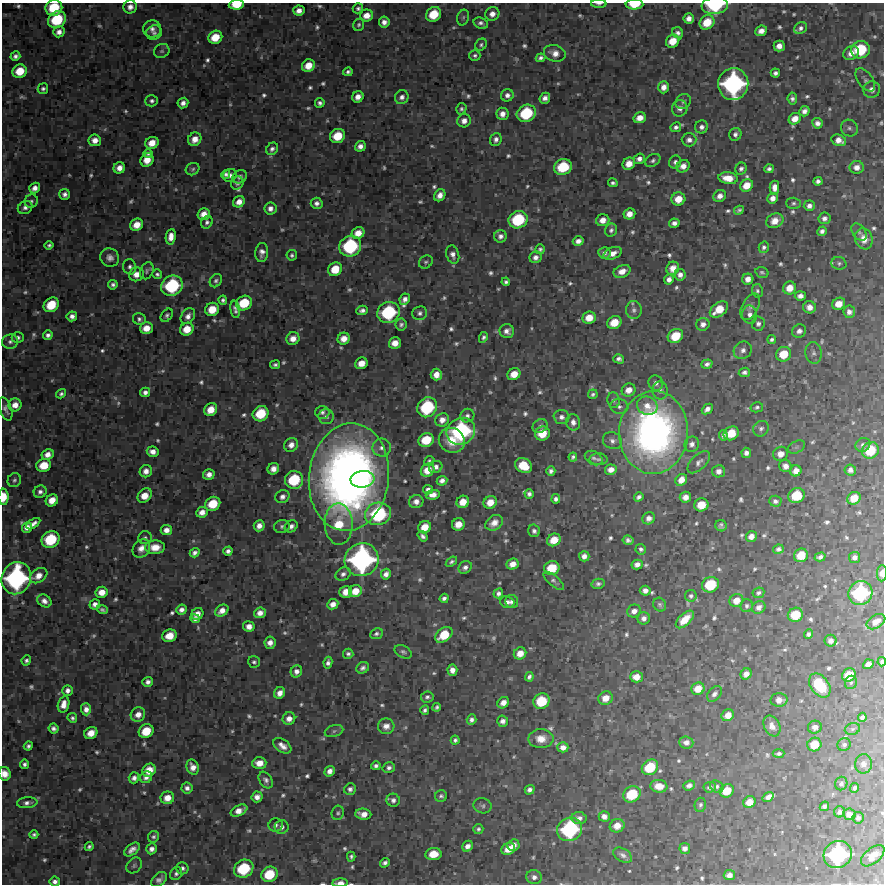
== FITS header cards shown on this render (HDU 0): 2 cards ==
NAXIS1  =                  882 /Length X axis
NAXIS2  =                  882 /Length Y axis

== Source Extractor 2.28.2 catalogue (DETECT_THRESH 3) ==
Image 882 x 882 px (HDU 0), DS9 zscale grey, 1 PNG px = 1 image px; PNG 886 x 886 px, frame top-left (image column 1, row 882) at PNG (2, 3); each listed source drawn as its Kron ellipse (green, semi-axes under 4 px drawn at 4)
Background 13100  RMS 140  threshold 425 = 3 sigma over >= 5 px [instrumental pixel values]
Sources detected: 793; of the 793, the 500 brightest by FLUX_AUTO listed and drawn (293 fainter detections omitted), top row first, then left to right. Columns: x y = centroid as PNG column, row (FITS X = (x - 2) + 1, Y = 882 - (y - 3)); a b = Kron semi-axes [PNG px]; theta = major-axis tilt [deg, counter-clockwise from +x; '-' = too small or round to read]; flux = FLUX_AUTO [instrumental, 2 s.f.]
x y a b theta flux
599 4 8 3 0 2.6e+04
634 4 9 5 2 2.2e+05
236 5 8 5 4 2.2e+05
715 6 13 8 6 7.0e+05
130 7 7 6 - 5.9e+04
54 8 8 8 - 4.1e+05
358 8 5 5 - 2.6e+04
299 11 5 5 - 6.6e+04
434 14 8 7 - 2.8e+05
492 14 7 6 - 7.4e+04
366 15 6 6 - 1.1e+05
463 18 8 5 73 2.4e+04
689 18 5 5 - 6.8e+04
57 20 9 8 - 4.9e+05
384 22 5 5 - 6.3e+04
707 22 8 6 41 2.3e+05
481 23 7 5 -24 4.1e+04
359 25 6 5 - 2.4e+04
801 28 7 5 32 3.6e+04
152 29 9 8 - 5.7e+04
761 31 6 5 - 7.9e+04
59 32 6 5 - 6.5e+04
154 33 8 7 - 3.6e+04
678 33 6 5 - 3.9e+04
215 37 7 6 - 2.1e+05
673 41 7 6 - 1.8e+05
481 45 6 5 - 2.5e+04
779 46 5 5 - 8.1e+04
860 50 9 8 - 5.1e+05
162 51 8 7 - 2.6e+04
555 53 11 8 -17 8.2e+04
851 53 8 6 34 9.3e+04
15 56 5 4 - 3.8e+04
475 56 5 5 - 2.6e+04
541 58 5 4 - 3.4e+04
308 66 7 6 - 1.5e+05
20 71 7 6 - 2.3e+05
348 72 4 4 - 2.7e+04
775 73 5 4 - 3.7e+04
865 80 13 7 -53 4.5e+04
733 84 16 15 - 1.7e+06
664 87 6 5 - 7.6e+04
43 89 5 5 - 2.7e+04
872 89 8 8 - 7.5e+04
507 95 6 6 - 5.0e+04
358 97 6 5 - 8.0e+04
402 97 7 6 - 5.4e+04
545 98 6 5 - 5.6e+04
792 99 6 4 -83 3.1e+04
152 101 6 5 - 3.2e+04
683 102 8 7 - 3.1e+04
183 103 5 5 - 5.7e+04
320 103 5 4 - 3.2e+04
680 108 8 7 - 6.5e+04
461 109 6 5 - 2.6e+04
804 111 5 5 - 5.4e+04
526 113 10 8 27 5.7e+05
502 114 6 6 - 7.7e+04
640 118 6 5 - 1.1e+05
795 119 6 5 - 1.0e+05
464 121 7 6 - 7.0e+04
817 123 5 5 - 4.9e+04
676 127 5 5 - 3.7e+04
702 127 7 6 - 4.9e+04
849 128 9 8 - 3.4e+04
735 134 6 6 - 4.0e+04
338 136 8 7 - 2.6e+05
195 139 7 6 - 1.1e+05
496 139 7 5 69 4.9e+04
95 140 6 6 - 9.0e+04
689 140 7 6 - 5.6e+04
839 140 8 5 -22 8.9e+04
152 143 7 6 - 1.3e+05
360 146 5 5 - 6.2e+04
272 149 7 5 47 3.6e+04
148 153 4 4 - 2.8e+04
639 159 6 5 - 5.5e+04
147 160 7 6 - 1.5e+05
653 160 8 5 34 3.0e+04
675 162 7 6 - 3.6e+04
629 164 6 5 - 1.2e+05
683 166 7 6 - 8.4e+04
563 167 9 8 - 4.4e+05
857 167 7 6 - 7.8e+04
119 168 6 5 - 8.4e+04
193 169 7 6 - 2.4e+04
741 169 6 5 - 3.4e+04
769 169 5 4 - 3.1e+04
226 174 5 4 - 3.2e+04
230 175 7 6 - 4.2e+04
240 177 7 6 - 4.0e+04
728 178 9 6 -8 1.5e+05
818 181 4 4 - 3.7e+04
237 183 7 6 - 3.2e+04
613 183 5 4 - 2.7e+04
747 185 7 5 40 1.4e+05
35 188 6 5 - 6.7e+04
774 188 7 4 -89 7.7e+04
65 194 5 5 - 4.4e+04
440 195 6 5 - 7.5e+04
720 196 6 5 - 6.5e+04
773 198 5 5 - 6.6e+04
678 199 7 6 - 1.5e+05
31 201 7 6 - 2.7e+04
239 202 6 5 - 8.7e+04
317 203 6 5 - 4.5e+04
793 203 7 6 - 2.5e+04
809 206 5 5 - 5.5e+04
25 208 7 6 - 4.4e+04
270 208 6 6 - 6.0e+04
739 210 5 4 - 2.4e+04
204 214 6 6 - 1.0e+05
629 214 6 5 - 9.5e+04
824 218 6 6 - 4.7e+04
518 220 10 8 27 6.1e+05
603 220 6 6 - 8.9e+04
775 221 9 7 25 1.1e+05
207 222 6 5 - 3.1e+04
674 223 5 4 - 5.1e+04
137 225 7 6 - 1.3e+05
611 230 7 6 - 3.0e+04
822 231 5 4 - 4.0e+04
859 232 9 6 -55 3.0e+04
358 233 6 5 - 1.3e+05
500 236 6 6 - 4.9e+04
171 237 8 5 83 9.3e+04
864 239 11 8 -71 1.1e+05
578 241 5 5 - 6.1e+04
49 245 4 4 - 2.3e+04
350 246 11 10 - 8.6e+05
764 247 6 5 - 3.3e+04
540 249 5 5 - 2.4e+04
262 252 9 6 84 6.1e+04
604 253 6 5 - 4.8e+04
613 253 9 6 21 9.0e+04
292 255 5 5 - 2.6e+04
453 255 9 6 -74 5.8e+04
110 257 9 9 - 6.6e+04
536 257 6 6 - 5.5e+04
426 262 7 6 - 2.3e+04
839 263 7 6 - 2.6e+04
130 267 8 6 -78 3.5e+04
673 268 7 6 - 8.8e+04
335 269 7 6 - 2.2e+05
147 271 9 6 66 2.7e+04
622 271 9 6 23 9.6e+04
762 272 6 5 - 2.4e+04
137 274 7 6 - 9.9e+04
157 274 5 4 - 2.5e+04
680 275 6 5 - 5.8e+04
669 279 5 5 - 5.2e+04
748 279 5 5 - 7.8e+04
216 281 7 5 55 2.9e+04
506 282 4 4 - 2.6e+04
113 285 5 4 - 3.3e+04
172 286 11 10 - 7.8e+05
790 288 6 6 - 1.4e+05
757 291 7 5 -77 2.5e+04
800 296 5 4 - 5.3e+04
405 299 6 5 - 5.4e+04
223 300 4 4 - 2.6e+04
244 303 8 7 - 3.3e+05
839 304 7 6 - 1.4e+05
51 305 8 6 40 3.1e+05
750 307 14 8 63 5.7e+04
810 307 6 6 - 8.3e+04
212 309 7 6 - 2.0e+05
235 309 9 4 -82 4.3e+04
719 309 10 6 37 2.2e+05
362 310 6 4 18 4.0e+04
634 310 9 7 -86 3.9e+04
388 312 11 10 - 8.1e+05
849 312 6 6 - 5.6e+04
420 313 7 7 - 3.7e+04
167 315 7 5 52 2.7e+04
750 315 9 7 -81 5.9e+04
72 316 5 5 - 5.3e+04
188 316 9 6 55 6.5e+04
589 318 7 6 - 1.5e+05
139 319 6 5 - 3.1e+04
614 322 7 6 - 2.0e+05
703 324 7 6 - 5.8e+04
758 324 7 6 - 3.9e+04
401 325 6 5 - 3.1e+04
146 328 6 6 - 1.3e+05
187 329 7 6 - 1.8e+05
507 331 7 7 - 5.7e+04
799 331 7 6 - 5.3e+04
48 335 5 4 - 3.8e+04
675 336 8 7 - 2.9e+05
18 337 6 5 - 3.1e+04
483 337 5 4 - 2.7e+04
293 339 7 6 - 9.7e+04
344 339 6 5 - 1.1e+05
772 340 4 4 - 2.5e+04
10 342 8 7 - 4.0e+04
395 343 6 5 - 1.1e+05
743 350 9 8 - 5.5e+04
814 353 11 8 -79 4.9e+04
783 354 8 7 - 2.4e+05
619 359 5 4 - 3.5e+04
361 363 6 5 - 1.2e+05
707 364 6 4 19 3.6e+04
275 365 5 3 - 2.6e+04
744 372 5 4 - 3.5e+04
514 374 7 5 34 1.4e+05
436 375 6 5 - 1.0e+05
656 383 8 7 - 4.7e+04
629 390 7 6 - 9.9e+04
660 391 9 8 - 4.2e+04
145 392 5 4 - 4.5e+04
61 394 5 4 - 2.5e+04
593 394 5 4 - 2.4e+04
613 400 8 6 -82 2.8e+04
15 405 6 6 - 9.2e+04
647 406 10 9 - 1.1e+05
427 407 10 9 - 7.1e+05
619 407 9 7 -6 4.0e+04
757 407 6 5 - 2.5e+04
6 409 12 6 -70 4.5e+04
707 409 6 4 42 5.3e+04
211 410 7 6 - 1.6e+05
322 412 7 6 - 3.4e+04
261 414 8 7 - 3.5e+05
467 416 7 6 - 3.3e+04
326 417 8 7 - 4.1e+04
561 417 8 7 - 5.1e+04
442 420 7 6 - 8.1e+04
573 422 8 7 - 5.8e+04
540 426 8 6 36 3.2e+04
761 429 8 7 - 3.6e+04
461 431 14 13 - 1.3e+06
654 432 41 34 86 4.8e+06
542 433 7 7 - 2.3e+05
731 433 8 6 32 2.4e+05
723 435 5 4 - 3.2e+04
426 440 8 6 27 3.0e+05
452 440 13 12 - 2.1e+05
612 441 10 8 -23 5.1e+04
692 444 8 7 - 5.0e+04
291 445 7 6 - 7.8e+04
863 445 8 6 34 3.5e+04
796 447 9 6 27 2.5e+04
382 448 9 9 - 6.2e+04
870 450 9 8 - 3.6e+05
153 452 6 5 - 7.6e+04
746 453 5 5 - 5.0e+04
48 454 6 5 - 7.9e+04
780 454 7 7 - 9.2e+04
573 457 4 4 - 2.5e+04
594 458 9 6 -28 3.2e+04
598 459 9 6 0 2.9e+04
429 461 5 5 - 2.4e+04
699 462 14 7 44 5.0e+04
44 465 7 6 - 2.2e+05
524 466 9 7 -32 3.0e+05
785 466 6 6 - 7.2e+04
436 467 7 6 - 5.5e+04
273 469 6 5 - 8.2e+04
428 470 7 6 - 1.6e+05
611 470 6 5 - 7.8e+04
850 470 6 5 - 5.4e+04
146 471 6 6 - 7.4e+04
551 471 5 4 - 3.8e+04
719 471 6 6 - 6.5e+04
796 471 6 5 - 9.9e+04
209 474 6 5 - 7.0e+04
349 477 54 40 83 8.1e+06
362 479 12 8 8 4.2e+05
14 480 7 6 - 2.9e+04
294 480 9 9 - 5.1e+05
681 480 6 5 - 1.1e+05
442 481 5 4 - 5.4e+04
428 490 5 4 - 4.6e+04
40 492 6 6 - 4.3e+04
529 494 5 4 - 3.4e+04
145 495 8 6 47 1.4e+05
433 495 7 4 8 7.5e+04
797 496 8 7 - 3.5e+05
3 497 8 5 88 1.9e+05
282 497 7 6 - 5.2e+04
639 497 5 4 - 3.4e+04
685 497 6 5 - 8.1e+04
854 498 7 6 - 1.7e+05
556 499 5 4 - 3.9e+04
52 500 6 5 - 1.3e+05
775 501 6 5 - 3.9e+04
416 502 7 6 - 6.8e+04
463 502 6 6 - 1.4e+05
490 502 7 6 - 1.4e+05
213 504 8 7 - 2.8e+05
701 505 7 6 - 2.1e+05
202 512 6 5 - 8.0e+04
378 514 13 11 13 9.3e+05
649 518 6 6 - 6.2e+04
494 523 9 7 35 9.0e+04
33 524 8 4 34 5.5e+04
339 524 20 14 -88 3.5e+05
458 524 6 6 - 1.2e+05
259 526 5 5 - 7.5e+04
282 526 8 6 15 3.0e+04
291 526 7 5 38 5.2e+04
721 526 6 5 - 2.7e+04
27 527 5 5 - 7.2e+04
425 527 7 6 - 1.6e+05
166 530 5 5 - 7.2e+04
534 531 6 5 - 4.1e+04
423 536 6 4 -55 3.3e+04
751 537 5 5 - 7.8e+04
145 538 7 6 - 2.5e+04
50 539 9 8 - 5.1e+05
554 540 7 6 - 1.6e+05
628 540 5 4 - 3.3e+04
155 547 10 7 3 1.4e+05
141 548 10 8 51 9.4e+04
641 549 5 5 - 3.0e+04
778 549 5 4 - 3.6e+04
228 551 5 4 - 4.0e+04
195 553 5 4 - 3.9e+04
801 555 7 6 - 2.1e+05
584 556 5 5 - 6.1e+04
820 557 6 4 17 3.7e+04
854 557 5 5 - 4.8e+04
362 560 17 16 - 2.1e+06
451 562 6 4 37 2.6e+04
513 564 6 5 - 9.9e+04
637 564 5 5 - 5.8e+04
465 567 7 6 - 4.3e+04
552 568 8 7 - 3.0e+05
882 573 8 5 85 8.5e+04
343 574 8 6 30 4.4e+04
386 574 5 4 - 5.2e+04
39 576 9 6 34 1.0e+05
16 578 16 14 68 1.8e+06
554 581 12 5 -40 3.3e+04
598 584 6 5 - 3.2e+04
710 585 9 7 26 4.0e+05
355 591 6 6 - 1.5e+05
645 591 5 5 - 5.8e+04
102 592 6 5 - 1.2e+05
346 592 6 6 - 1.2e+05
498 593 5 4 - 3.9e+04
758 593 6 5 - 3.0e+04
860 593 12 11 - 9.4e+05
691 596 6 6 - 3.0e+04
444 598 5 4 - 3.7e+04
736 600 7 6 - 1.1e+05
44 601 7 6 - 6.4e+04
507 602 7 5 -19 4.8e+04
512 602 6 6 - 3.7e+04
95 604 5 5 - 5.6e+04
333 604 6 5 - 7.3e+04
660 605 7 6 - 2.4e+04
747 606 6 6 - 2.5e+04
759 607 7 6 - 5.0e+04
102 610 5 4 - 2.8e+04
181 610 5 5 - 5.1e+04
222 611 7 5 33 8.5e+04
634 611 7 6 - 6.6e+04
260 613 6 5 - 7.5e+04
197 614 6 5 - 8.0e+04
795 615 8 7 - 2.8e+05
644 618 6 6 - 5.0e+04
195 619 5 4 - 4.2e+04
685 619 11 6 43 1.6e+05
876 622 10 6 32 9.9e+04
249 626 6 5 - 7.9e+04
376 634 6 5 - 2.7e+04
808 634 5 4 - 3.0e+04
444 635 10 6 38 3.0e+05
170 636 7 6 - 1.7e+05
831 641 6 6 - 4.9e+04
270 643 6 5 - 7.3e+04
403 652 9 6 -28 2.9e+04
520 653 6 5 - 1.1e+05
348 654 5 5 - 2.9e+04
26 660 5 4 - 2.8e+04
254 662 6 5 - 2.7e+04
882 662 5 3 - 2.9e+04
328 663 6 4 81 3.9e+04
868 664 5 4 - 6.4e+04
363 668 6 5 - 3.9e+04
452 670 6 5 - 7.0e+04
296 671 6 5 - 5.6e+04
746 674 6 5 - 7.0e+04
849 675 7 6 - 2.1e+05
529 677 5 4 - 3.2e+04
636 677 6 5 - 1.1e+05
148 682 5 5 - 4.3e+04
851 682 7 6 - 2.3e+04
820 685 13 9 -54 4.0e+05
698 689 6 6 - 1.5e+05
67 690 5 5 - 5.0e+04
280 693 6 5 - 7.8e+04
714 694 9 6 50 4.1e+04
427 697 6 5 - 3.0e+04
605 698 7 6 - 1.2e+05
779 700 8 7 - 8.2e+04
541 701 8 7 - 3.8e+05
503 703 6 5 - 8.4e+04
63 704 8 5 75 9.7e+04
437 707 4 4 - 2.5e+04
86 709 6 5 - 6.4e+04
425 710 4 4 - 2.8e+04
138 715 7 7 - 8.7e+04
728 715 6 5 - 1.1e+05
862 717 5 4 - 2.8e+04
72 718 5 4 - 2.6e+04
289 719 6 6 - 8.0e+04
472 720 5 4 - 4.1e+04
503 721 5 5 - 5.2e+04
386 726 8 8 - 7.8e+04
772 726 11 7 -61 8.8e+04
815 727 7 6 - 5.7e+04
53 728 5 5 - 4.0e+04
852 729 8 5 17 2.5e+04
146 731 8 6 35 2.5e+05
334 731 9 5 16 2.6e+04
91 733 7 5 30 1.3e+05
541 739 12 9 0 1.4e+05
455 740 4 4 - 2.6e+04
686 742 7 6 - 5.4e+04
814 745 7 6 - 2.0e+05
844 745 7 6 - 2.9e+04
28 746 4 4 - 2.9e+04
282 746 10 6 -35 8.1e+04
563 747 5 5 - 7.1e+04
779 754 6 4 4 2.9e+04
259 763 7 5 2 1.2e+05
24 764 4 4 - 3.3e+04
863 764 9 8 - 5.6e+04
376 766 5 4 - 3.2e+04
193 767 8 6 -70 8.5e+04
650 767 9 7 41 3.9e+05
389 768 6 5 - 3.8e+04
149 770 7 6 - 1.6e+05
330 771 5 5 - 6.3e+04
5 774 7 6 - 9.1e+04
146 777 6 5 - 4.8e+04
134 778 5 5 - 4.7e+04
266 780 9 6 -57 4.2e+04
841 784 7 6 - 3.0e+04
689 785 6 5 - 4.5e+04
659 786 8 6 -6 1.4e+05
710 787 6 5 - 3.3e+04
717 787 7 5 -33 2.5e+04
187 788 5 5 - 4.7e+04
855 788 5 4 - 2.7e+04
350 789 6 5 - 3.7e+04
530 790 5 4 - 3.7e+04
727 791 7 6 - 1.9e+05
632 794 9 7 30 4.1e+05
441 796 6 5 - 2.9e+04
257 797 5 5 - 6.6e+04
768 797 6 4 37 5.0e+04
167 798 7 6 - 1.2e+05
393 800 6 6 - 4.5e+04
749 802 6 5 - 1.2e+05
27 803 10 5 6 4.4e+04
700 805 7 5 75 2.5e+04
483 806 9 7 -13 3.2e+04
824 806 5 4 - 2.7e+04
239 811 9 5 26 9.7e+04
840 812 6 5 - 3.5e+04
338 813 7 6 - 2.4e+04
363 814 8 5 -6 9.7e+04
849 814 6 6 - 7.1e+04
604 816 5 5 - 6.1e+04
579 818 7 6 - 4.8e+04
858 818 6 5 - 3.4e+04
276 825 7 6 - 3.6e+04
617 826 7 6 - 1.2e+05
282 827 7 7 - 4.4e+04
478 829 5 5 - 2.6e+04
570 829 13 11 29 1.1e+06
34 835 4 4 - 2.6e+04
153 837 6 5 - 3.0e+04
513 845 6 5 - 6.9e+04
467 846 6 5 - 6.1e+04
89 847 4 4 - 2.7e+04
132 849 9 5 38 6.8e+04
151 849 5 5 - 5.2e+04
508 849 7 5 26 1.4e+05
685 849 5 5 - 5.3e+04
433 854 8 6 8 1.9e+05
623 855 10 6 -31 4.7e+04
838 855 14 13 - 1.3e+06
873 856 14 7 40 1.2e+05
351 857 5 4 - 2.4e+04
385 863 5 4 - 3.8e+04
134 865 9 6 50 2.7e+04
182 868 6 6 - 3.5e+04
244 869 10 8 30 5.8e+05
176 874 7 5 59 2.9e+04
269 874 8 7 - 3.6e+05
729 875 5 5 - 6.0e+04
534 877 8 7 - 5.2e+04
159 880 9 6 41 4.9e+04
55 882 5 5 - 4.4e+04
340 883 8 4 3 7.9e+04
At the frame edge (FLAGS 8, measured only in part): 12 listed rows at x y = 599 4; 634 4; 236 5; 715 6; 54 8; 3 497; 882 573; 882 662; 5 774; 838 855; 55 882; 340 883
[293 fainter detections neither listed nor drawn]